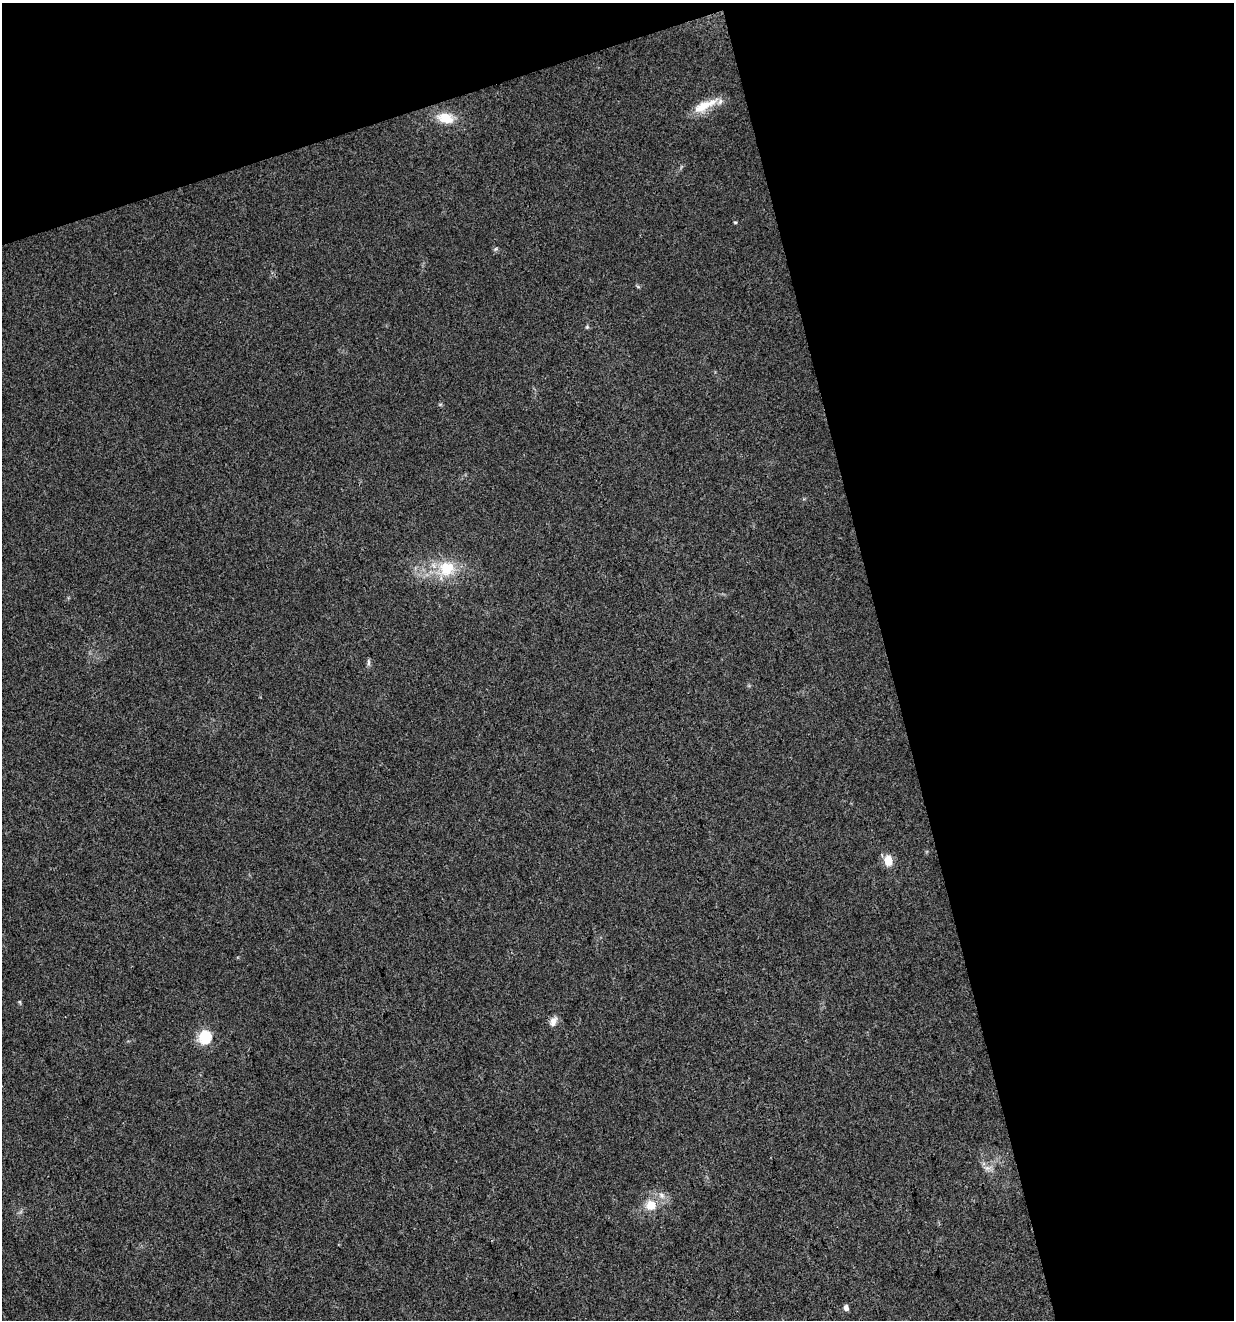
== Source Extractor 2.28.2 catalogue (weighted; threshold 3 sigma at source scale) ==
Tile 2 of 2 x 2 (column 2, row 1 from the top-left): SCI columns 1270-2501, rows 1320-2637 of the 2554 x 2637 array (HDU 1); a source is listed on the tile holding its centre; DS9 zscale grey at full resolution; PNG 1236 x 1322 px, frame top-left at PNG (2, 3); no overlay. Shown black and unused: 34% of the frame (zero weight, under 3 of 4 exposures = <1% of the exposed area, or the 3 px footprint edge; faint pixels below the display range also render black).
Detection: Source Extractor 2.28.2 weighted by HDU 2 'WHT'; one run over the whole footprint, this tile lists its part. Background 0.0206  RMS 0.0044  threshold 0.0199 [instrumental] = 3 sigma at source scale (4.5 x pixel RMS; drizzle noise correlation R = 1.50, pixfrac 1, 0.0396/0.0396 arcsec/px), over >= 5 px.
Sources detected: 15; all 15 listed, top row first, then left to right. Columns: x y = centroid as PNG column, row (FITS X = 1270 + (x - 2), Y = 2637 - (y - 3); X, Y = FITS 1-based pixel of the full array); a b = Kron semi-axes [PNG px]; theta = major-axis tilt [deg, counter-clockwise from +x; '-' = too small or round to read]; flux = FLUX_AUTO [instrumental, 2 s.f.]
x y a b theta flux
704 106 36 11 26 9.3
445 118 25 14 -12 8.8
735 222 5 3 - 0.43
495 249 6 4 70 0.62
587 327 5 4 - 0.59
447 568 24 22 12 15
368 662 10 4 -86 0.92
888 860 6 5 - 18
20 1002 6 3 -71 0.48
553 1021 13 8 72 2.7
205 1037 7 6 - 32
987 1168 9 6 -19 1.9
661 1195 9 7 -64 2.3
651 1205 12 12 - 6.3
846 1307 5 4 - 2.2